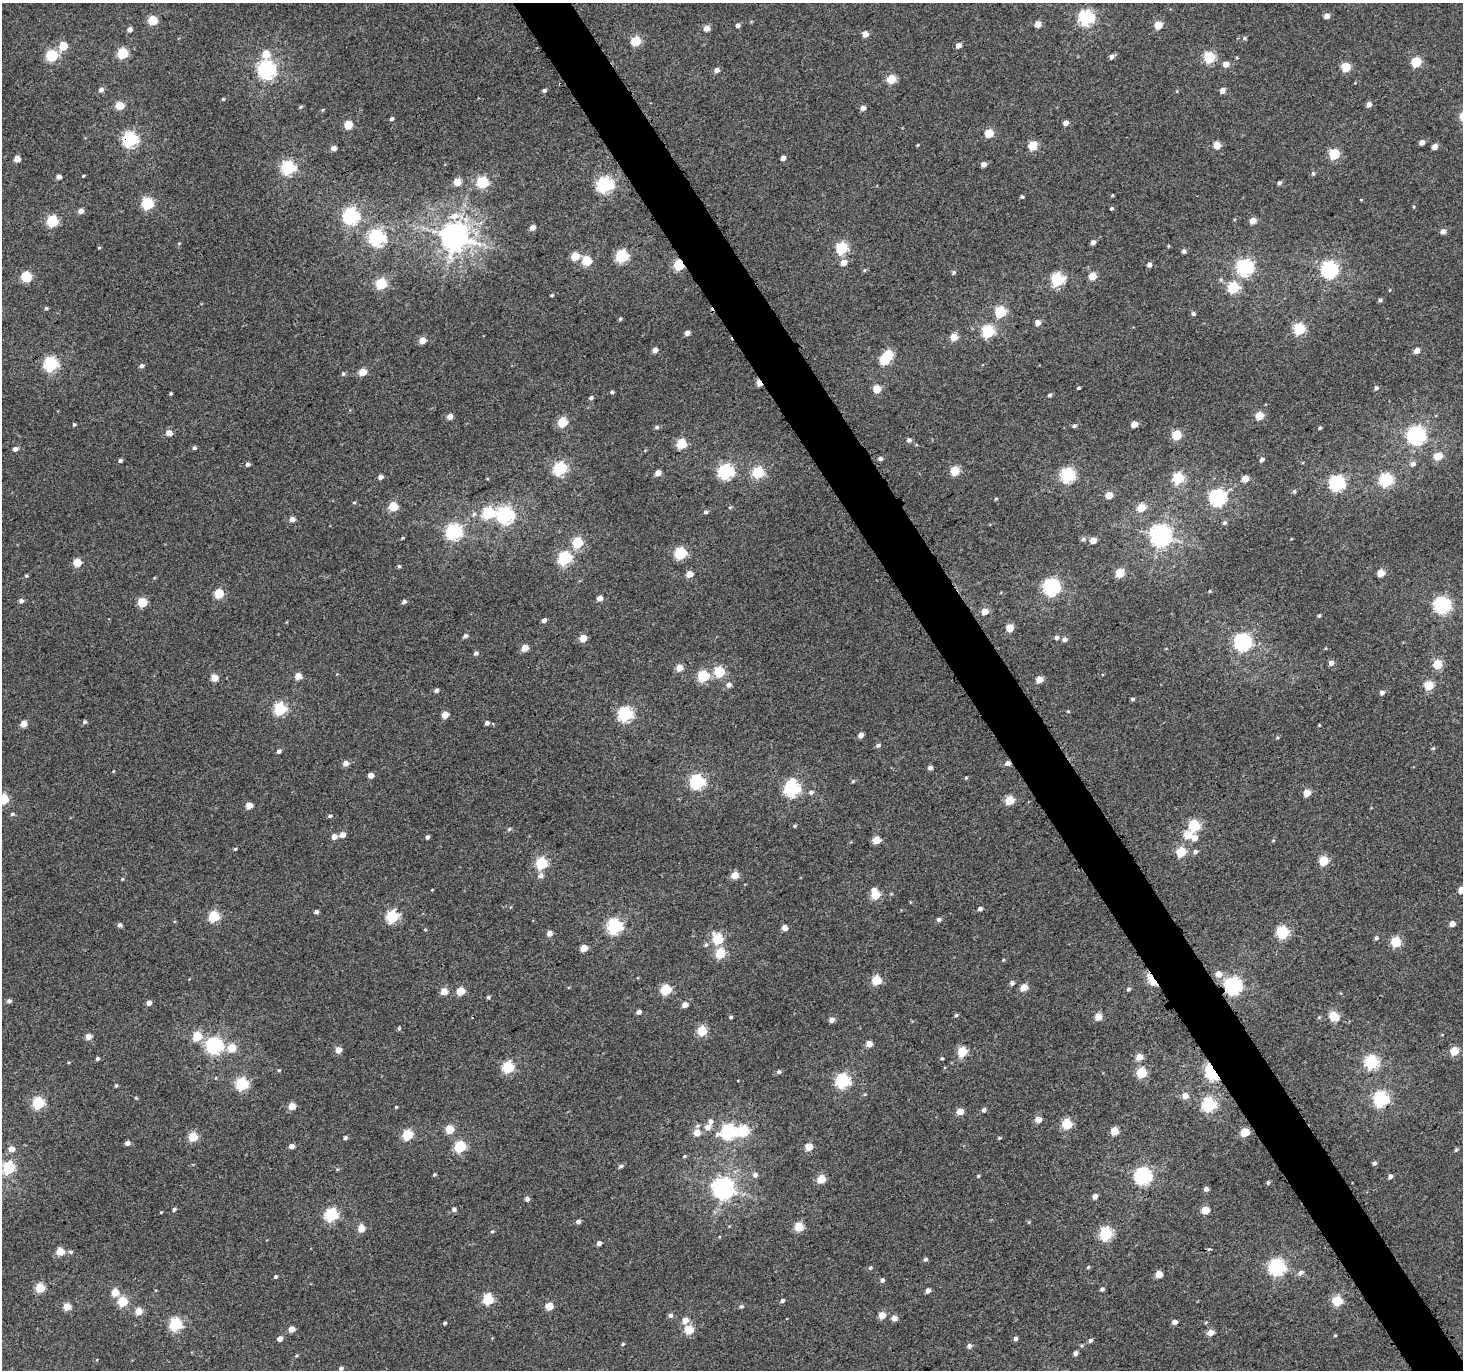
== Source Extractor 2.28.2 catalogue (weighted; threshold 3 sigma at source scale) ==
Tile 6 of 4 x 4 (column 2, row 2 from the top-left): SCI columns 1483-2943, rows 2926-4293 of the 5883 x 5787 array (HDU 1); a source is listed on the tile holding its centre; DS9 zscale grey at full resolution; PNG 1465 x 1372 px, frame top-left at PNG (2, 3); no overlay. Shown black and unused: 4% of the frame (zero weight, under 3 of 4 exposures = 2% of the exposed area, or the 3 px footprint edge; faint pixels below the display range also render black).
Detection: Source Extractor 2.28.2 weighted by HDU 2 'WHT'; one run over the whole footprint, this tile lists its part. Background 0.00159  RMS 0.0052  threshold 0.0235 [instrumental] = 3 sigma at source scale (4.5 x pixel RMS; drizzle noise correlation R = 1.50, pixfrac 1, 0.0396/0.0396 arcsec/px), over >= 5 px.
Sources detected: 417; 1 inside a brighter object's white glare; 2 cosmic-ray / hot-pixel residue — not listed; the other 414 listed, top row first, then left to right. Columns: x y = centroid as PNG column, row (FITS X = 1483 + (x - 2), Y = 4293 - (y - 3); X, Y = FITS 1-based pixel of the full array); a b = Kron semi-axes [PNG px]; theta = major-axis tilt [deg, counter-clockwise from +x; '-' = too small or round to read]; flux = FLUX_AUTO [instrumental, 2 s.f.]
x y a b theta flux
1327 16 5 5 - 3.3
1086 18 6 6 - 120
153 20 5 5 - 25
1038 24 5 4 - 6
738 25 5 5 - 1.7
1158 25 5 5 - 13
707 28 5 4 - 4.9
130 29 5 4 - 2.5
865 34 4 4 - 4.8
1245 38 6 4 15 0.81
636 41 5 5 - 27
958 45 5 4 - 3.4
63 46 5 5 - 14
122 53 5 5 - 38
266 54 5 5 - 11
52 56 6 5 - 48
1111 57 5 5 - 1.9
1209 58 5 5 - 45
1416 62 5 5 - 29
1226 64 5 5 - 4.9
1346 67 5 5 - 20
266 70 7 6 - 220
717 70 5 5 - 2.1
891 79 5 5 - 19
101 90 5 5 - 2
544 90 4 3 - 1.1
1177 91 5 3 - 0.47
1222 91 5 4 - 3.3
223 99 4 3 - 0.48
1369 104 5 4 - 2.7
119 105 5 5 - 16
301 107 5 4 - 0.69
863 108 5 5 - 2.2
323 110 5 3 - 0.52
391 119 4 4 - 1.2
1066 123 4 4 - 3.2
348 125 5 5 - 18
989 133 5 5 - 18
130 140 6 6 - 130
1422 142 4 4 - 3.1
918 145 3 3 - 0.47
1033 145 5 5 - 21
1217 145 5 5 - 10
1435 147 5 4 - 3.9
333 148 4 4 - 3.6
1334 154 5 5 - 38
783 158 4 4 - 2.8
17 159 4 4 - 6
984 164 4 4 - 3.1
288 168 6 6 - 96
1313 173 6 5 - 1.1
83 176 4 3 - 0.48
59 177 4 4 - 2.5
457 182 5 5 - 10
482 182 6 5 - 50
1279 182 5 4 - 1.3
604 185 6 6 - 140
1112 195 4 3 - 0.51
1022 197 4 3 - 0.7
147 203 6 5 - 56
1111 208 4 4 - 0.7
81 211 5 4 - 3.6
351 216 6 6 - 140
454 216 14 8 14 5.9
52 221 5 5 - 47
1253 221 5 4 - 7.1
532 227 5 5 - 3.7
1443 231 5 4 - 3.1
454 237 8 8 - 860
377 238 7 7 - 140
1093 242 5 5 - 2
179 243 5 3 - 0.43
1168 246 5 3 - 0.48
99 248 5 3 - 0.42
841 248 6 5 - 58
1184 251 5 5 - 1.4
575 256 5 5 - 13
622 256 6 6 - 64
586 261 5 5 - 25
843 263 5 5 - 4.9
679 265 5 5 - 42
1149 265 5 4 - 2.2
1244 267 7 6 - 140
1329 269 6 6 - 170
865 270 5 3 - 0.57
954 272 5 5 - 0.88
1092 276 5 5 - 13
26 277 6 5 - 34
1057 280 6 6 - 73
381 284 5 5 - 42
1233 288 5 5 - 41
552 295 4 3 - 0.6
1380 300 5 4 - 0.99
46 308 4 4 - 0.81
1000 312 5 5 - 43
1193 313 5 4 - 1.4
620 319 5 4 - 0.66
1038 323 5 5 - 3.5
1299 329 5 5 - 52
988 331 6 6 - 62
687 333 4 4 - 3.2
954 337 5 5 - 10
422 340 5 4 - 8.4
655 350 4 4 - 3.5
1417 351 5 4 - 3.6
884 360 5 5 - 30
51 364 6 6 - 100
141 366 6 5 - 1.4
362 372 5 4 - 11
343 374 5 5 - 0.86
759 382 5 3 - 9.8
1079 388 3 3 - 0.85
1376 388 6 5 - 1.2
877 389 5 5 - 13
612 392 4 4 - 0.86
171 394 4 3 - 0.6
1050 395 4 4 - 1
591 398 5 4 - 1.2
1259 416 5 5 - 14
450 417 4 4 - 4.6
562 422 5 5 - 27
74 424 5 4 - 0.65
1134 424 5 4 - 5.9
1074 426 5 4 - 1
657 427 6 5 - 1
1320 428 4 4 - 0.72
169 433 5 4 - 6.1
1176 435 5 5 - 26
1416 435 7 7 - 220
909 440 5 5 - 1.7
681 444 5 5 - 31
194 448 5 5 - 1.1
15 449 5 4 - 2.3
1438 456 5 5 - 11
880 459 5 5 - 1.3
1262 459 6 4 46 1.5
120 460 4 4 - 1.2
248 464 5 4 - 1.4
1413 464 6 6 - 2
560 469 6 6 - 85
955 471 5 5 - 21
725 472 6 6 - 120
658 473 5 4 - 5
758 473 5 5 - 48
1067 475 6 6 - 100
380 477 5 4 - 2.4
1178 478 5 5 - 51
1245 478 5 5 - 7.4
1386 480 6 6 - 78
1337 483 6 6 - 130
1294 491 5 5 - 1.1
1109 495 5 5 - 9.7
1218 497 7 6 - 160
996 499 5 3 - 0.56
354 502 5 3 - 0.47
393 507 5 5 - 20
730 507 5 3 - 0.5
1141 507 5 5 - 14
705 512 4 4 - 1.2
488 513 6 6 - 55
474 514 7 5 63 1.2
505 515 7 6 - 170
292 519 5 4 - 3.4
1224 523 6 5 - 1.1
454 532 6 6 - 140
1160 536 7 7 - 360
402 538 4 3 - 0.5
1083 539 6 6 - 1.2
1093 540 5 4 - 6.2
578 543 5 5 - 32
680 553 6 5 - 55
564 558 6 6 - 82
77 562 5 5 - 14
399 566 4 4 - 0.79
1120 573 5 5 - 20
1381 573 5 5 - 9.9
689 574 5 4 - 8.3
26 576 4 3 - 0.61
1051 587 6 6 - 160
1210 591 4 3 - 0.43
219 594 5 5 - 21
599 598 5 4 - 3.7
21 601 5 4 - 2.3
404 601 5 4 - 1.7
142 602 5 5 - 23
1442 605 6 6 - 170
985 611 5 5 - 6.6
1319 615 4 4 - 0.77
544 620 4 4 - 1.9
1010 628 5 5 - 12
466 636 5 5 - 1.5
1057 637 5 5 - 1.7
583 638 5 5 - 9.1
1064 639 5 5 - 2.3
1242 642 7 6 - 170
524 648 5 4 - 8.8
476 653 5 5 - 1.3
1331 663 5 5 - 3
1438 664 5 5 - 23
679 668 5 5 - 8.1
719 672 5 5 - 38
298 676 5 4 - 9.6
703 676 5 5 - 41
214 678 5 5 - 8.2
1039 679 5 4 - 8.5
728 685 6 5 - 2.4
1429 685 5 5 - 20
436 690 4 4 - 1.8
1382 693 5 5 - 1.9
1133 699 4 4 - 0.97
280 709 6 5 - 66
1068 711 5 3 - 0.46
625 714 6 6 - 110
445 715 5 4 - 7.5
84 722 4 4 - 1.1
487 723 5 5 - 1.5
23 724 5 4 - 6.6
860 735 5 5 - 2.7
878 745 6 5 - 1.4
1433 748 5 4 - 0.63
279 751 5 4 - 1.4
346 763 5 5 - 3.8
930 768 5 4 - 2
113 771 4 3 - 0.4
371 775 4 4 - 4.9
966 778 4 4 - 0.59
853 781 5 4 - 0.59
697 782 6 6 - 120
791 789 7 6 - 130
811 792 6 5 - 1.5
1307 793 5 5 - 9.9
3 799 6 5 - 34
1009 800 5 5 - 20
249 805 5 4 - 7.8
12 814 5 4 - 0.85
330 816 5 4 - 0.96
794 826 5 4 - 0.66
1194 826 6 6 - 38
509 829 5 4 - 0.8
1187 834 5 5 - 14
342 835 5 5 - 3.7
334 837 5 4 - 4.2
427 837 4 4 - 1.4
1195 838 6 6 - 3.9
876 840 5 5 - 13
1273 841 5 3 - 0.43
235 849 4 4 - 0.6
1181 852 5 5 - 24
1195 852 6 5 - 1.4
1324 861 5 5 - 26
541 863 6 5 - 48
735 875 5 5 - 12
540 876 7 6 - 2.2
122 879 4 4 - 0.5
1461 890 5 5 - 9
875 894 7 5 -73 21
980 909 4 4 - 1.7
316 912 4 4 - 1.6
214 916 5 5 - 37
392 917 6 5 - 58
939 919 5 5 - 1.4
1452 924 4 4 - 4.9
119 925 5 4 - 1.5
614 926 6 6 - 120
784 928 5 4 - 4.6
1282 932 6 5 - 58
549 933 5 4 - 3.5
1376 938 5 4 - 0.91
717 939 6 5 - 33
1396 942 5 5 - 30
706 945 6 5 - 1
584 948 5 4 - 8.9
720 953 5 5 - 25
1003 960 4 3 - 0.48
1219 974 6 5 - 5.2
1152 979 12 5 -62 18
876 980 5 5 - 25
1012 983 5 5 - 1.5
1233 986 6 6 - 170
1024 987 5 5 - 10
1128 989 5 4 - 0.95
666 990 5 5 - 33
444 991 5 4 - 8.7
460 991 5 5 - 13
488 997 5 4 - 0.75
9 1001 4 4 - 1.5
149 1003 4 4 - 3.2
685 1005 5 4 - 3.9
639 1012 4 4 - 2.2
956 1015 5 4 - 0.77
1333 1016 7 5 -38 19
731 1017 4 4 - 0.79
1098 1017 5 5 - 10
832 1020 5 5 - 2.9
399 1029 5 4 - 0.7
702 1031 5 5 - 26
88 1036 5 4 - 5.5
197 1036 5 5 - 20
869 1044 4 4 - 6.6
214 1046 6 6 - 160
231 1048 5 5 - 12
338 1050 4 4 - 6.5
1455 1051 5 5 - 16
962 1052 5 5 - 26
1139 1057 5 4 - 8.6
942 1058 3 3 - 0.72
97 1059 4 4 - 0.93
1371 1062 6 6 - 77
508 1067 5 5 - 53
279 1070 4 4 - 0.58
779 1072 5 5 - 1.3
1212 1072 6 4 -59 160
1141 1073 5 5 - 32
842 1081 6 6 - 93
242 1084 6 6 - 58
116 1086 4 3 - 0.81
865 1094 5 4 - 0.55
1185 1096 5 5 - 5.7
136 1098 4 4 - 0.54
1381 1099 6 6 - 120
38 1103 5 5 - 54
1209 1105 6 6 - 88
292 1106 5 5 - 10
396 1107 3 3 - 0.51
984 1110 5 5 - 1.4
960 1111 5 5 - 6.9
1038 1120 4 4 - 6.3
710 1122 6 5 - 2.2
1067 1124 5 5 - 28
708 1127 6 6 - 3.8
450 1129 5 5 - 14
744 1131 6 6 - 32
1114 1131 5 5 - 14
729 1132 7 6 - 120
1245 1132 5 5 - 21
697 1133 5 5 - 7.8
407 1135 5 5 - 36
193 1137 5 5 - 23
345 1138 4 4 - 1.2
999 1138 5 4 - 0.55
127 1143 4 4 - 2.6
291 1146 4 4 - 3.6
460 1147 5 5 - 45
809 1147 5 5 - 11
11 1149 5 5 - 5.8
1456 1150 6 4 66 0.76
684 1156 5 4 - 0.66
1374 1163 5 5 - 1.1
621 1166 6 4 12 1.1
8 1168 6 6 - 47
337 1169 6 3 -18 0.58
434 1174 4 3 - 0.66
755 1175 6 5 - 1.8
978 1176 3 3 - 0.72
1142 1176 6 6 - 170
1390 1176 5 4 - 1.6
821 1179 5 5 - 14
1268 1182 5 4 - 0.9
723 1188 7 7 - 400
1206 1189 4 4 - 2.3
1095 1197 5 4 - 3
527 1199 4 4 - 2.1
174 1209 5 4 - 1.1
454 1209 5 5 - 1.6
1205 1210 5 5 - 15
161 1212 3 3 - 0.43
331 1215 6 6 - 71
578 1222 5 4 - 1.7
799 1227 5 5 - 21
361 1228 5 5 - 10
492 1231 5 3 - 0.56
1106 1234 6 5 - 70
599 1243 4 4 - 2.7
60 1252 5 5 - 15
70 1252 6 5 - 0.99
925 1259 5 5 - 1.2
1088 1267 5 4 - 0.64
1277 1267 6 6 - 150
870 1268 6 5 - 0.96
1301 1273 7 5 36 1.9
1159 1274 5 5 - 10
275 1277 4 4 - 0.8
882 1280 4 4 - 1.5
40 1288 5 5 - 21
1102 1289 4 4 - 1.4
928 1291 4 4 - 2.6
115 1293 5 5 - 12
488 1299 5 5 - 37
122 1301 5 5 - 28
782 1301 5 4 - 1.3
1337 1301 5 5 - 32
549 1306 5 5 - 12
741 1306 5 5 - 0.99
67 1307 5 5 - 12
138 1311 5 5 - 9.5
670 1315 6 5 - 1.6
882 1315 5 4 - 9.2
894 1318 5 4 - 3.9
685 1320 5 5 - 5.2
1174 1322 4 4 - 3.3
445 1323 5 4 - 0.72
175 1324 6 6 - 67
291 1329 4 4 - 5.7
689 1330 5 5 - 22
1210 1333 5 4 - 6.3
1335 1335 4 4 - 0.5
280 1339 4 4 - 3.6
1015 1339 5 4 - 1.7
1090 1340 5 4 - 1.2
623 1344 5 4 - 0.63
969 1346 5 5 - 1.9
1075 1353 5 4 - 1.9
296 1356 5 3 - 0.57
341 1368 5 4 - 1.3
Overlapping masked pixels (flux is a lower limit): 6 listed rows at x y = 130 140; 679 265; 759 382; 1152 979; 1233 986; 1212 1072
Isophote crosses this tile's border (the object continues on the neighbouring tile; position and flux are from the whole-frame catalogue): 2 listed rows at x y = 3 799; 1461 890